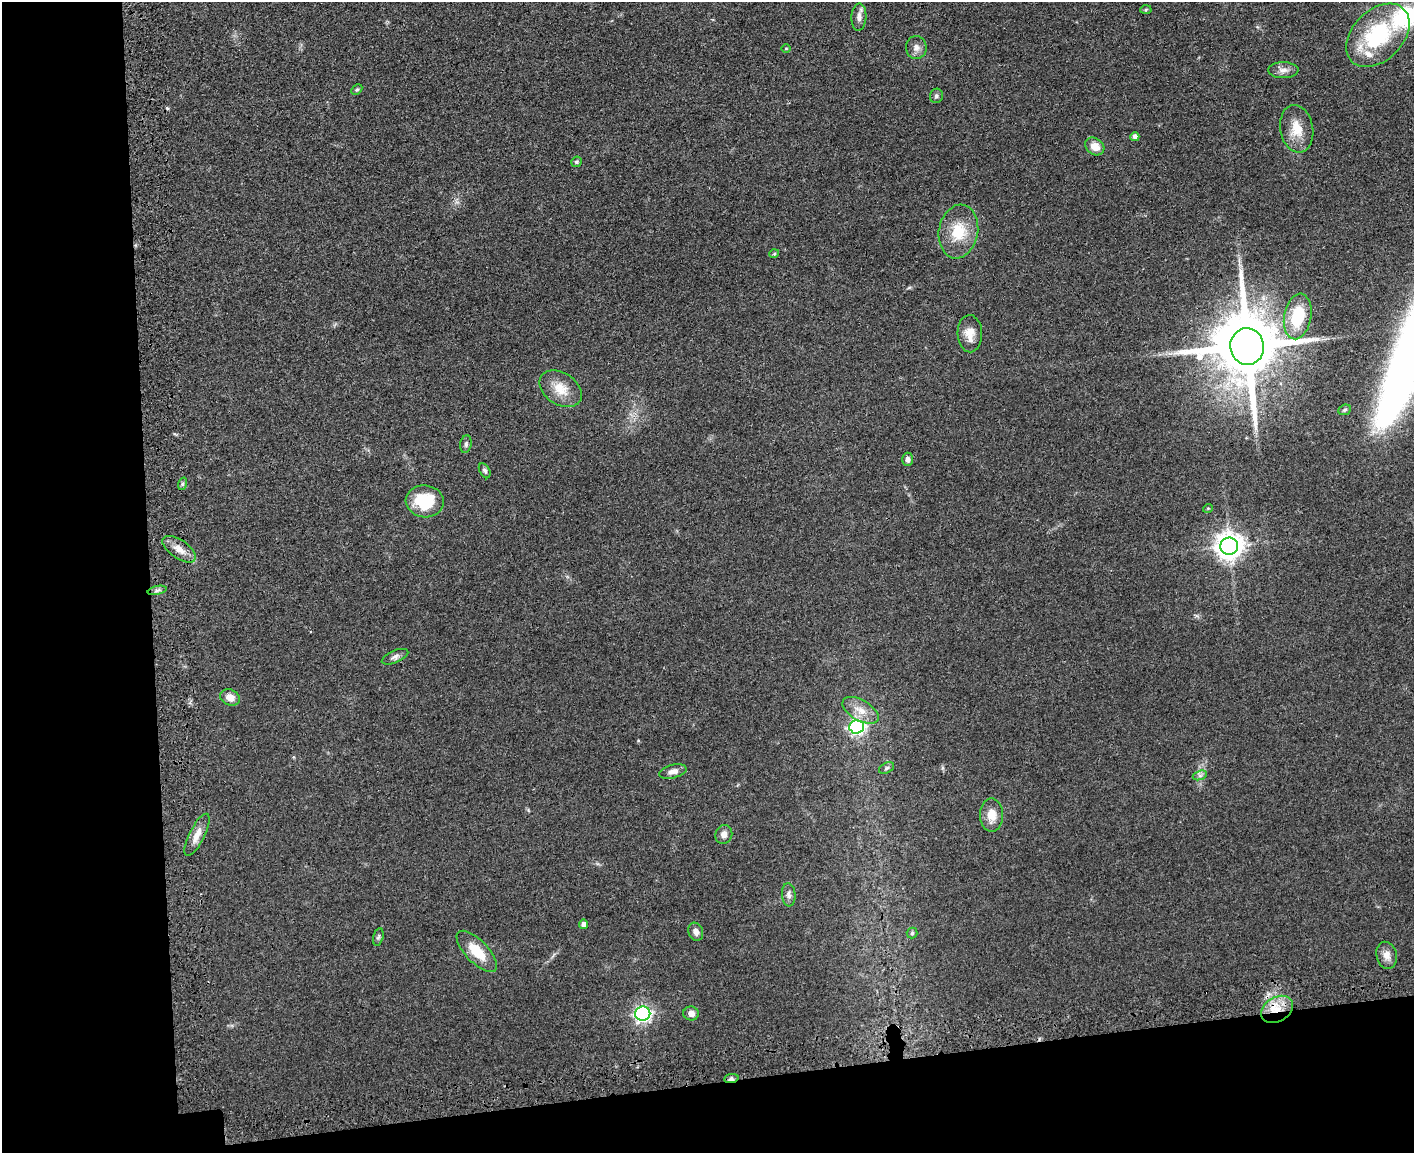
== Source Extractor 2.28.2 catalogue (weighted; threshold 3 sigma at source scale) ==
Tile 10 of 3 x 4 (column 1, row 4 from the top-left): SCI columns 292-1703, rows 66-1216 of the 4709 x 4733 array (HDU 1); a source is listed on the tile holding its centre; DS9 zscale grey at full resolution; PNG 1416 x 1155 px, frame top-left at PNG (2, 2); each listed source drawn as its Kron ellipse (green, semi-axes under 4 px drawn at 4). Shown black and unused: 17% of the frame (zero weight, under 3 of 4 exposures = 7% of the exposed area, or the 3 px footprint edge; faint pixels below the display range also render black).
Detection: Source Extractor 2.28.2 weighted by HDU 2 'WHT'; one run over the whole footprint, this tile lists its part. Background 0.0467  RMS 0.0051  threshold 0.023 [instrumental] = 3 sigma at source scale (4.5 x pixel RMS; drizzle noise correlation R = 1.50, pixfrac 1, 0.05/0.05 arcsec/px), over >= 5 px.
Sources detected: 52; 1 cosmic-ray / hot-pixel residue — neither listed nor drawn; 2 inside a brighter listed object's ellipse — not listed separately; the other 49 listed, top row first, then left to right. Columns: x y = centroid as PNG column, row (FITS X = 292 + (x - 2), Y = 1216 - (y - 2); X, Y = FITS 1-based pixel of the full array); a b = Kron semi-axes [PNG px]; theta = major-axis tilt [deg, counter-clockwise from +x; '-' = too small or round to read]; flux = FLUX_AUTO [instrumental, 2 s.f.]
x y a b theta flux
1146 10 5 4 - 0.64
859 17 13 7 86 2.8
1378 35 37 25 45 46
916 47 11 10 - 3
786 48 5 3 - 0.44
1283 70 15 8 -1 2.9
357 90 6 4 46 0.8
936 96 7 6 - 1.3
1297 129 24 16 -80 10
1135 137 4 4 - 2.5
1095 146 10 8 -35 5.7
576 162 5 5 - 0.84
958 232 27 19 80 15
774 254 5 3 - 0.47
1298 316 23 13 79 21
970 334 18 12 -88 6.1
1247 346 18 17 - 5300
561 389 23 16 -34 9.6
1345 410 7 5 22 0.83
466 444 9 5 81 1.2
908 459 7 5 -89 1.7
485 471 8 5 -61 1.1
182 484 6 4 72 0.84
425 501 19 16 -6 22
1208 508 5 3 - 0.41
1229 546 9 8 - 560
179 549 19 9 -34 5.3
157 590 9 4 13 1.2
395 657 14 6 23 1.9
230 697 10 8 -22 4.4
861 710 20 10 -29 6.6
857 727 7 6 - 120
886 768 8 5 28 1.1
673 771 14 6 14 3.1
1200 775 7 4 19 1.2
991 815 17 11 -90 6.3
724 834 9 8 - 2.8
197 835 23 7 63 5.3
789 895 11 6 -86 2.1
583 924 4 4 - 2.6
696 932 9 7 -69 2.8
912 933 5 5 - 0.85
378 937 9 5 75 0.98
477 951 26 11 -46 12
1387 955 14 10 -76 3.6
1277 1009 17 12 32 10
691 1013 7 7 - 3.2
643 1014 7 7 - 150
731 1078 7 4 9 1.5
Overlapping masked pixels (flux is a lower limit): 3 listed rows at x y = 1247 346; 1277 1009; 731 1078